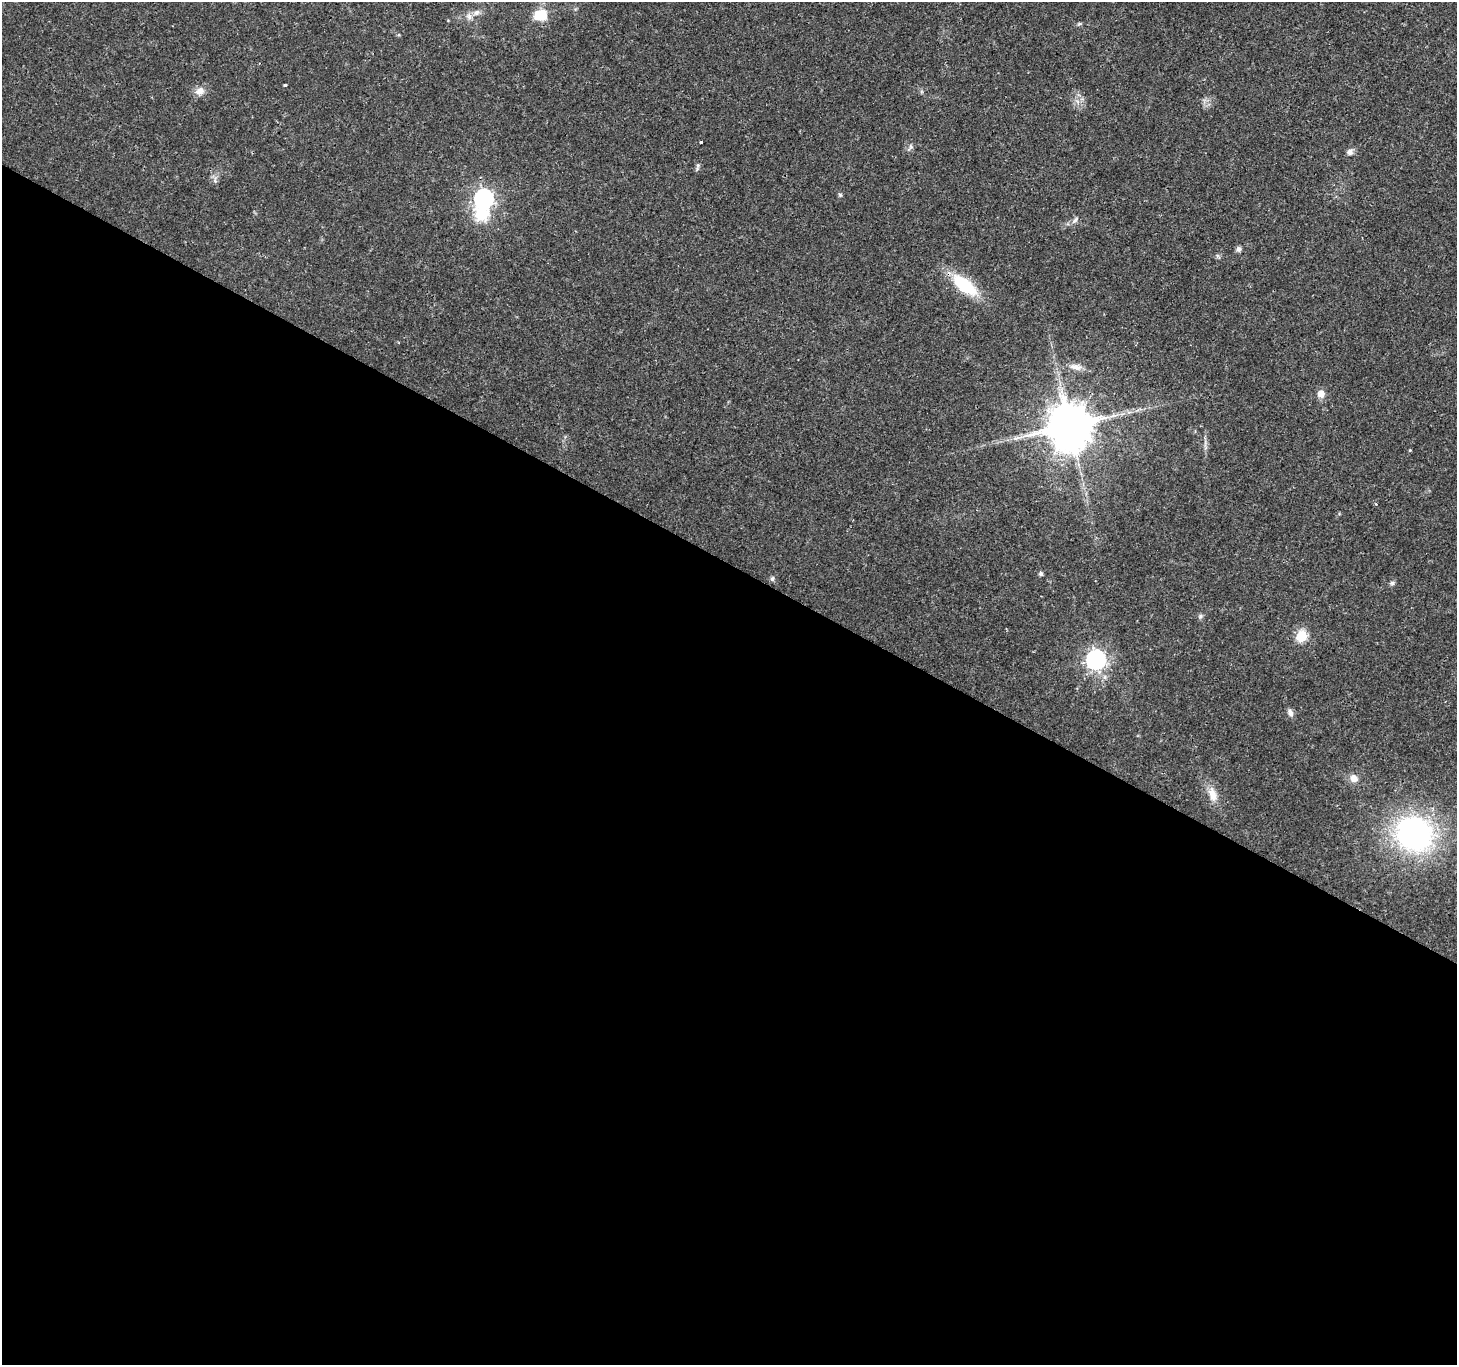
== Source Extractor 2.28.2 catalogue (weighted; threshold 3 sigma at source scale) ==
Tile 14 of 4 x 4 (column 2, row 4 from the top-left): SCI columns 1461-2915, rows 199-1561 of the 5835 x 5916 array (HDU 1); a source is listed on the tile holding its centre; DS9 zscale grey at full resolution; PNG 1459 x 1367 px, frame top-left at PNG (2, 2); no overlay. Shown black and unused: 59% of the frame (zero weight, under 3 of 4 exposures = <1% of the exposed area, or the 3 px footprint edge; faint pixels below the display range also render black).
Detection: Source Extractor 2.28.2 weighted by HDU 2 'WHT'; one run over the whole footprint, this tile lists its part. Background 0.0187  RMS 0.0017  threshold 0.00782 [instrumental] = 3 sigma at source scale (4.5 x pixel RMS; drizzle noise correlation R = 1.50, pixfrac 1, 0.0396/0.0396 arcsec/px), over >= 5 px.
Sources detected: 32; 1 long thin detection or spike segment (spike, bleed or trail) — not listed; the other 31 listed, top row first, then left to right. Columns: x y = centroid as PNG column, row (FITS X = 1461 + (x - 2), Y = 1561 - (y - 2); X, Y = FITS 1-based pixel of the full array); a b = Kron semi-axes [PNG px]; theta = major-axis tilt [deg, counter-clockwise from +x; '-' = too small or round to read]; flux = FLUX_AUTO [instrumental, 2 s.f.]
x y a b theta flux
477 12 9 7 45 0.77
540 15 14 11 3 4.3
469 16 10 7 -74 0.78
1079 24 6 4 2 0.25
285 85 3 3 - 0.78
200 91 13 10 20 1.4
701 142 3 3 - 0.22
911 147 10 6 73 0.49
1350 152 10 8 52 0.7
698 166 11 5 84 0.44
215 180 10 4 78 0.45
840 195 6 5 - 0.26
484 199 8 7 - 69
481 214 7 7 - 16
1075 220 12 5 45 0.59
1238 249 7 6 - 0.49
964 285 30 14 -38 9.2
1076 367 18 8 -10 1.4
1321 394 8 8 - 1.3
1070 426 12 12 - 840
1410 450 4 3 - 0.16
1041 574 5 5 - 0.34
772 579 6 5 - 0.46
1392 583 7 5 2 0.37
1200 616 8 5 43 0.39
1301 636 6 6 - 14
1096 660 8 7 - 81
1290 713 11 6 -70 0.73
1354 778 9 8 - 1.4
1212 794 20 10 -75 2.2
1414 834 31 28 -26 47
Overlapping masked pixels (flux is a lower limit): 2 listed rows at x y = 964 285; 1070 426